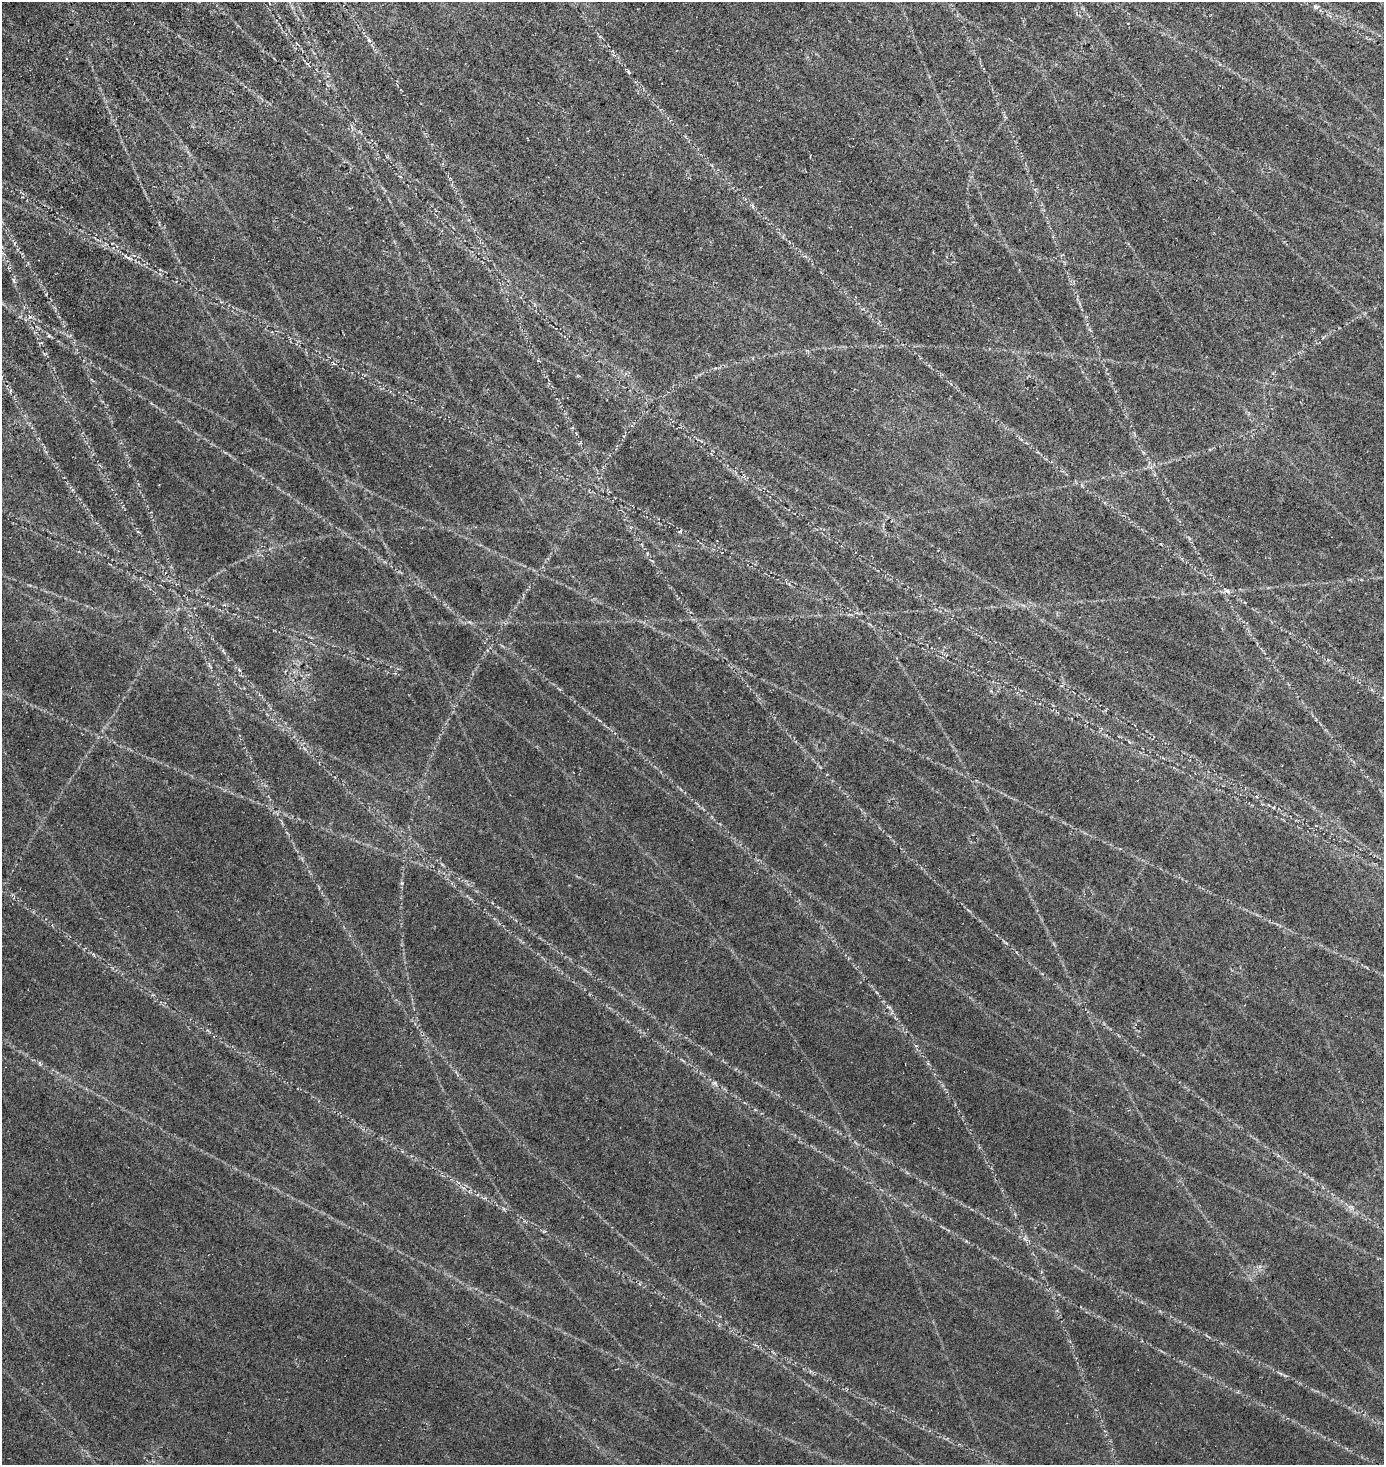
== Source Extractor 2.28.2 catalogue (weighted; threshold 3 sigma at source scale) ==
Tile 11 of 4 x 4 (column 3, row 3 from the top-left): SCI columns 3044-4425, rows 1713-3175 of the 6331 x 6330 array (HDU 1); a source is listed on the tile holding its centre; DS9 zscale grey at full resolution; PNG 1386 x 1467 px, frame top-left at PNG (2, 2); no overlay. Shown black and unused: <1% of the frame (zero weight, under 3 of 5 exposures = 11% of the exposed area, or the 3 px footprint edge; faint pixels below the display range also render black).
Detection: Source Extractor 2.28.2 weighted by HDU 2 'WHT'; one run over the whole footprint, this tile lists its part. Background 0.14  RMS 0.026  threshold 0.115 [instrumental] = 3 sigma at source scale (4.5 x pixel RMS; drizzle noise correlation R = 1.50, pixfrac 1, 0.05/0.05 arcsec/px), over >= 5 px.
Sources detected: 9; all 9 listed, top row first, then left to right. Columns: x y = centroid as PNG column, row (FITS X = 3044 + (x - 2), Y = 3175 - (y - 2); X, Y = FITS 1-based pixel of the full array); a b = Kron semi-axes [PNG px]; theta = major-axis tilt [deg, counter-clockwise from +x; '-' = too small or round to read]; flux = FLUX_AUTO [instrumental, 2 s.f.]
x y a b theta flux
1316 7 6 5 - 3.7
629 72 5 3 - 2.6
14 280 8 4 -81 4.6
49 336 5 4 - 3.3
680 531 6 3 37 2.4
1227 591 10 5 -29 6.5
889 1007 6 4 -19 3.4
715 1083 9 5 -49 6
1025 1239 8 4 -44 5.8